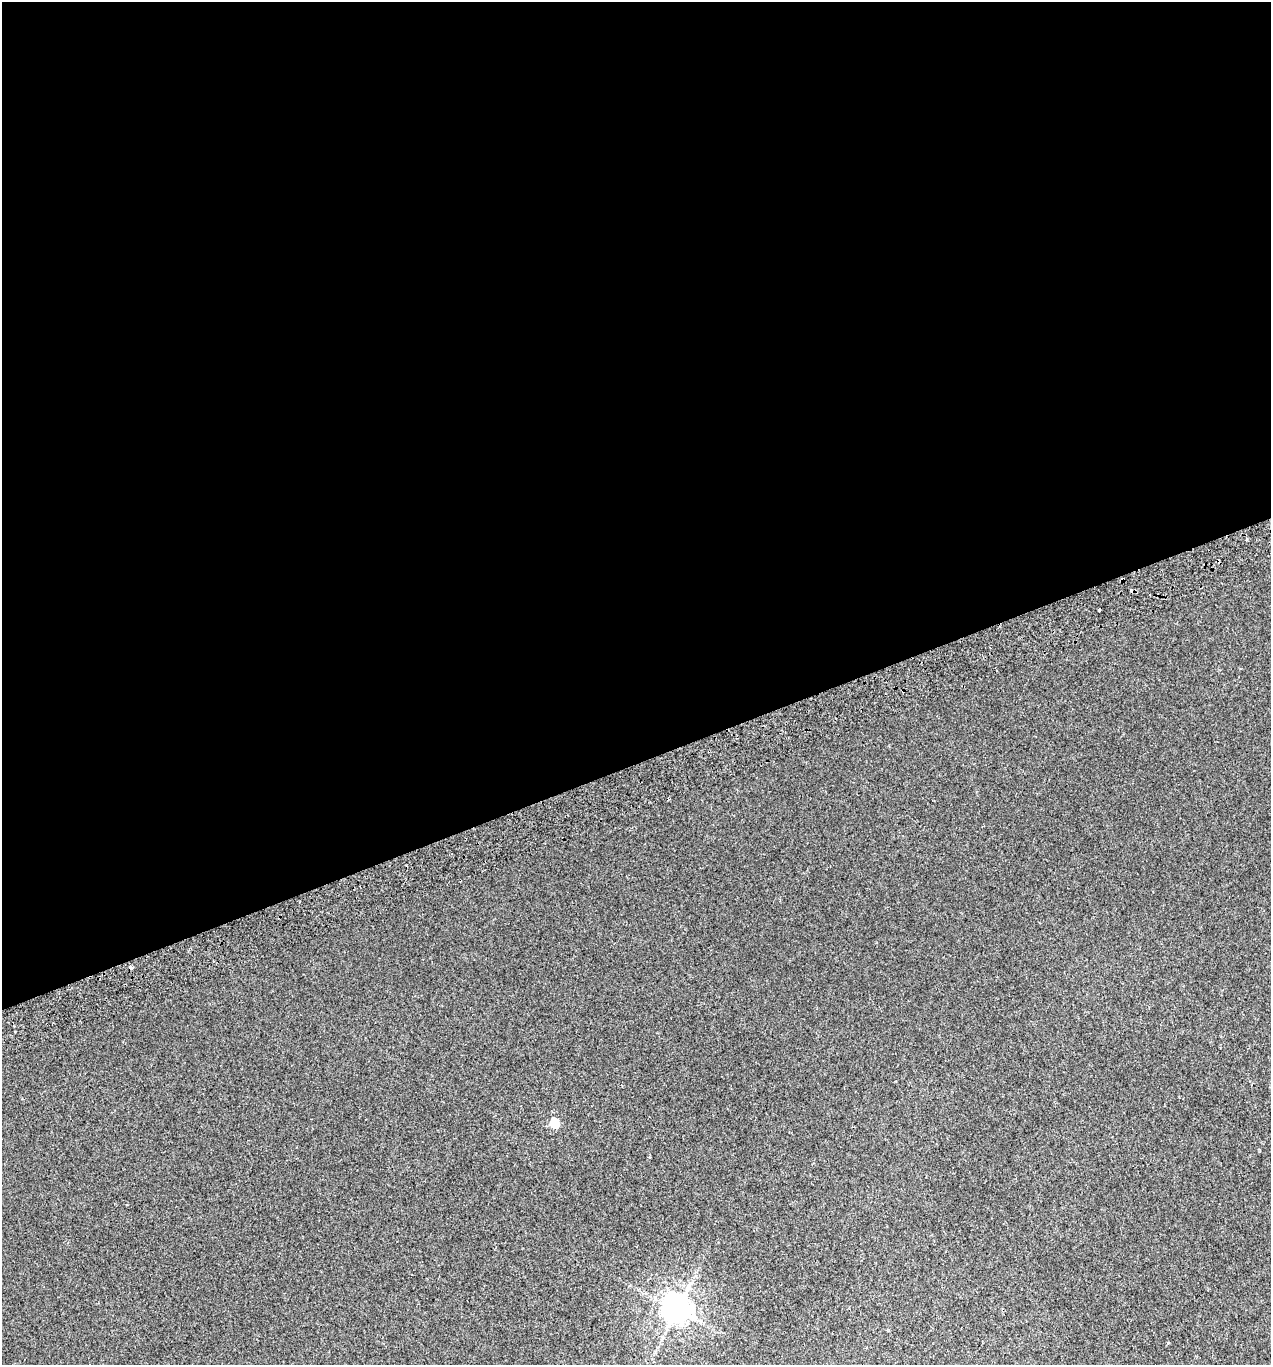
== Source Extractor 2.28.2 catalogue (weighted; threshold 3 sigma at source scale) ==
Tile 2 of 4 x 4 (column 2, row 1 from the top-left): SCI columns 1368-2636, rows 4139-5501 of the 5327 x 5546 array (HDU 1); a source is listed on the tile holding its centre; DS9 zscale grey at full resolution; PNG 1273 x 1367 px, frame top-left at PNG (2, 2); no overlay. Shown black and unused: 56% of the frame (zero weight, under 2 of 3 exposures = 3% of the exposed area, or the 3 px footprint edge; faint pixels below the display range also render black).
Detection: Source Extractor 2.28.2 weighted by HDU 2 'WHT'; one run over the whole footprint, this tile lists its part. Background 0.00186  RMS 0.0036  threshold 0.0163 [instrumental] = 3 sigma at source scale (4.5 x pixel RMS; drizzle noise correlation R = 1.50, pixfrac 1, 0.0396/0.0396 arcsec/px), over >= 5 px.
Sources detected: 5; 2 cosmic-ray / hot-pixel residue — not listed; the other 3 listed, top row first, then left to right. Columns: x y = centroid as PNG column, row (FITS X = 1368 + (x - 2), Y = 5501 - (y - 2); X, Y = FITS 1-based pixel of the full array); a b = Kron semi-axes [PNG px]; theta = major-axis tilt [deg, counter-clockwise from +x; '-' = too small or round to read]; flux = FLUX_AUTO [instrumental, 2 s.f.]
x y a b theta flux
1099 610 3 3 - 0.45
554 1123 5 5 - 16
677 1310 9 8 - 540